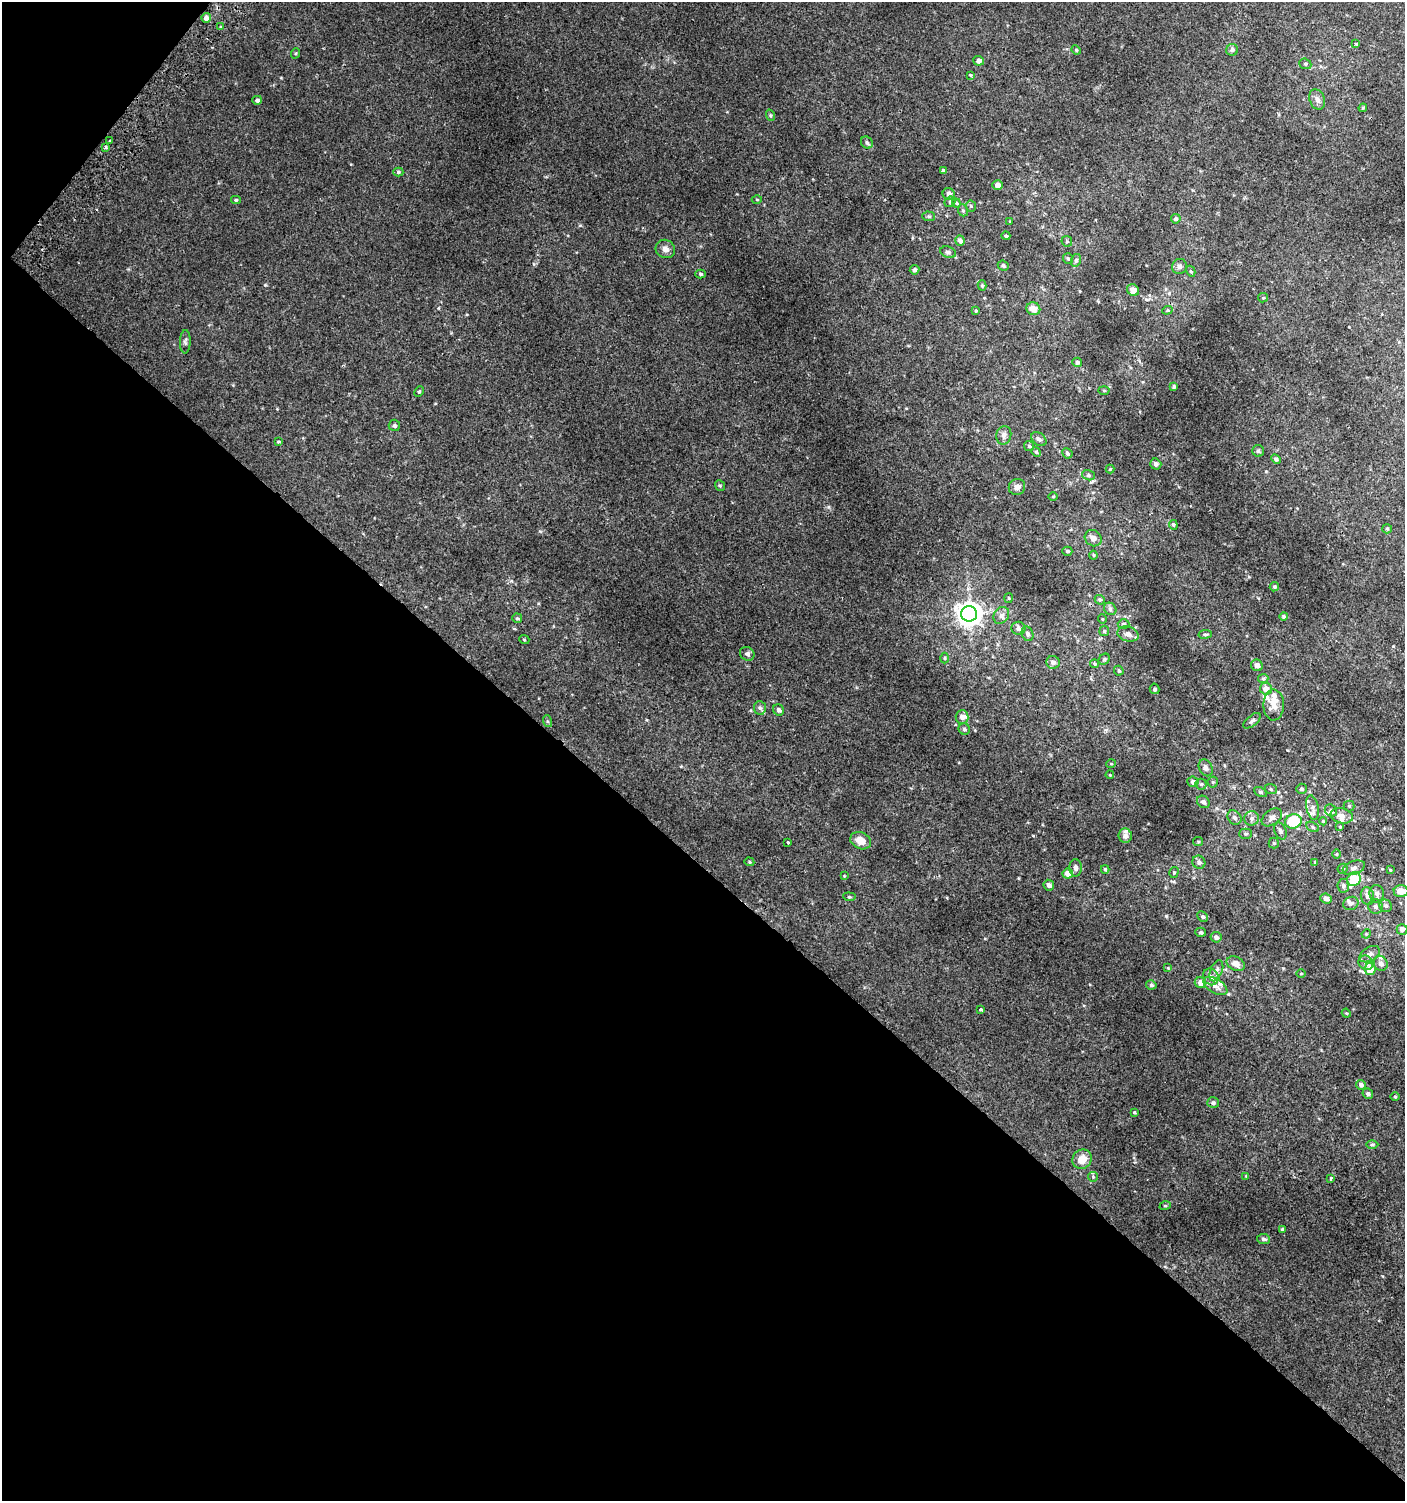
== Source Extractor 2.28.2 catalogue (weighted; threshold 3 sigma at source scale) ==
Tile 9 of 4 x 4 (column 1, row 3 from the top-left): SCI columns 201-1603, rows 1528-3026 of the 6080 x 6049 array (HDU 1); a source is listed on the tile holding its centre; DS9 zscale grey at full resolution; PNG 1407 x 1503 px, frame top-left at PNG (2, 2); each listed source drawn as its Kron ellipse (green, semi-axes under 4 px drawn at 4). Shown black and unused: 44% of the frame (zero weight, under 2 of 3 exposures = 2% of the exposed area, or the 3 px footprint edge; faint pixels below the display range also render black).
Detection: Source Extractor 2.28.2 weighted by HDU 2 'WHT'; one run over the whole footprint, this tile lists its part. Background 0.00377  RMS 0.0027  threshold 0.0123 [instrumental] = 3 sigma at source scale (4.5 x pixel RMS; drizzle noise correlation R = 1.50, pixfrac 1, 0.0396/0.0396 arcsec/px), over >= 5 px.
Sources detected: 200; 1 cosmic-ray / hot-pixel residue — neither listed nor drawn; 11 inside a brighter listed object's ellipse — not listed separately; the other 188 listed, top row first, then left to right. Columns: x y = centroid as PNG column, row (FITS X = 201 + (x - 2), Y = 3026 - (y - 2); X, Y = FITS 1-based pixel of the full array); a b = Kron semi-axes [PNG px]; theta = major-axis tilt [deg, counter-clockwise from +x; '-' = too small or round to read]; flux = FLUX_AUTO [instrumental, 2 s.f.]
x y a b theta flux
206 18 5 4 - 1.5
221 27 3 3 - 0.72
1356 44 3 3 - 1.5
1076 50 5 4 - 0.32
1232 50 6 5 - 0.81
296 53 5 3 - 0.26
978 61 5 5 - 1.2
1305 64 6 5 - 0.49
971 76 4 3 - 0.96
1317 99 10 7 -69 1.2
257 100 5 4 - 0.72
1363 108 4 3 - 0.25
770 115 6 3 -72 0.32
109 141 3 3 - 1.3
867 143 6 5 - 0.65
106 147 3 3 - 0.58
943 171 4 3 - 0.54
398 172 5 4 - 0.43
997 185 5 4 - 1.4
949 194 6 6 - 1.3
236 200 5 4 - 0.35
757 200 5 3 - 0.26
950 202 6 5 - 0.46
956 203 5 4 - 0.3
971 206 5 5 - 0.4
963 210 6 5 - 0.48
929 216 6 5 - 0.44
1176 219 5 4 - 0.65
1010 221 4 3 - 0.21
1006 236 4 4 - 0.38
960 241 5 5 - 1.2
1067 241 5 5 - 0.42
665 249 10 9 - 1.4
948 252 8 5 -19 0.58
1068 259 5 5 - 0.4
1076 260 6 5 - 0.58
1003 266 5 5 - 0.57
1179 266 8 7 - 0.85
915 270 5 4 - 0.75
1191 271 6 4 -60 0.35
700 274 5 4 - 0.47
982 285 5 4 - 0.43
1133 290 6 5 - 2
1263 298 5 4 - 0.29
1033 309 7 6 - 2.4
1167 310 5 4 - 0.36
976 311 4 3 - 0.26
185 342 11 5 88 0.67
1077 362 5 4 - 0.56
1174 387 3 3 - 0.47
1104 390 5 3 - 0.26
419 392 5 4 - 0.35
394 425 6 5 - 0.46
1004 435 9 7 78 1.1
1039 439 8 6 -37 0.85
278 442 4 3 - 0.26
1029 446 5 4 - 0.43
1258 451 6 5 - 0.53
1036 452 5 4 - 0.34
1067 453 5 4 - 0.45
1276 459 5 4 - 0.62
1156 464 6 5 - 0.99
1110 469 4 4 - 0.24
1088 475 6 5 - 0.5
720 486 5 4 - 0.39
1017 487 8 8 - 1.1
1053 497 5 3 - 0.22
1173 525 5 4 - 0.71
1387 529 5 4 - 0.35
1093 538 9 7 -36 1.3
1067 551 5 4 - 0.51
1093 555 4 4 - 0.31
1274 587 5 4 - 0.46
1008 598 5 3 - 0.26
1100 600 5 4 - 0.54
1110 609 7 5 -48 0.64
969 614 8 7 - 250
1001 615 9 7 53 1.1
1284 616 4 4 - 0.32
517 618 5 4 - 0.41
1102 619 5 3 - 0.2
1123 624 6 4 -2 0.45
1018 628 7 6 - 1.1
1104 631 5 5 - 0.33
1027 634 7 5 -69 0.69
1128 634 11 7 -16 1.2
1205 634 7 3 8 0.33
524 639 5 3 - 0.24
747 654 7 6 - 0.78
945 658 5 3 - 0.26
1104 659 6 5 - 0.39
1053 662 7 6 - 1.2
1094 664 4 4 - 0.35
1257 665 6 5 - 1.3
1119 671 5 4 - 0.42
1263 679 5 4 - 0.4
1155 689 5 5 - 0.47
1266 689 6 6 - 2
1274 705 15 10 -89 2.9
760 708 7 6 - 0.69
779 710 6 5 - 0.96
962 717 7 6 - 1.1
547 721 6 4 -71 0.31
1252 721 10 5 40 0.72
964 729 6 5 - 0.59
1111 764 5 3 - 0.21
1206 768 9 6 -63 0.88
1110 775 4 3 - 0.22
1193 782 5 5 - 0.86
1213 782 5 5 - 0.36
1201 784 5 5 - 0.49
1271 789 6 5 - 0.42
1301 789 5 5 - 0.56
1260 792 7 4 -26 0.45
1203 802 7 5 -44 0.88
1349 806 5 5 - 0.39
1312 808 12 6 -79 1.2
1331 810 6 5 - 0.68
1342 816 11 7 -11 1.8
1234 817 8 6 -47 0.87
1272 817 11 7 36 1.5
1251 818 7 7 - 1
1293 821 8 7 - 11
1323 821 4 4 - 0.25
1312 827 7 4 -29 0.41
1340 827 3 3 - 0.25
1280 831 9 6 -65 0.81
1245 834 6 5 - 0.43
1125 836 7 7 - 1.5
861 841 11 8 -26 2.8
1198 842 5 4 - 0.31
788 843 3 3 - 2.9
1274 843 5 5 - 0.35
1337 854 5 3 - 0.24
749 862 5 4 - 0.28
1199 862 7 6 - 1
1315 862 4 3 - 0.21
1076 868 9 6 -88 1
1354 868 12 6 21 1.1
1105 869 4 3 - 0.38
1342 869 5 4 - 0.48
1390 870 4 4 - 0.26
1174 872 5 4 - 0.39
1068 873 5 5 - 2.5
844 876 3 3 - 0.2
1354 879 7 6 - 8.2
1049 885 5 5 - 1.1
1343 886 6 6 - 0.61
1401 891 7 6 - 3.2
1377 894 9 7 -81 1.4
1367 896 9 6 -77 1.3
849 897 6 4 -7 0.33
1326 899 6 5 - 1.4
1351 903 8 6 22 0.73
1386 906 6 6 - 0.77
1375 907 7 7 - 0.88
1203 917 6 4 -44 0.63
1402 929 5 5 - 1.4
1201 932 5 4 - 0.43
1366 934 5 4 - 0.26
1216 937 5 5 - 0.93
1370 954 11 7 31 1.2
1366 963 8 7 - 1.1
1381 963 7 6 - 1.2
1236 964 9 6 -25 2.2
1168 968 4 4 - 0.24
1370 969 6 5 - 3.2
1216 971 11 6 67 1
1301 974 5 3 - 0.26
1211 977 9 7 -53 1.4
1200 983 6 5 - 2
1151 985 5 4 - 0.54
1215 986 13 7 -31 1.5
981 1009 4 3 - 1.4
1346 1013 5 3 - 0.22
1361 1085 5 5 - 0.76
1368 1094 5 5 - 0.66
1395 1097 5 3 - 0.28
1213 1103 6 5 - 0.64
1134 1112 4 3 - 0.26
1372 1145 6 4 1 0.38
1082 1159 10 9 - 2.8
1246 1176 4 4 - 0.21
1093 1177 5 4 - 0.28
1331 1178 3 3 - 0.92
1165 1206 6 3 18 0.37
1282 1229 4 4 - 0.31
1264 1239 6 5 - 0.66
Isophote crosses this tile's border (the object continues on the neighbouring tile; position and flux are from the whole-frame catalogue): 2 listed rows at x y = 1401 891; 1402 929
Unlisted compact peaks at least as high as the median listed source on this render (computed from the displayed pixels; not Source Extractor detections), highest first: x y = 1166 916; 828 507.